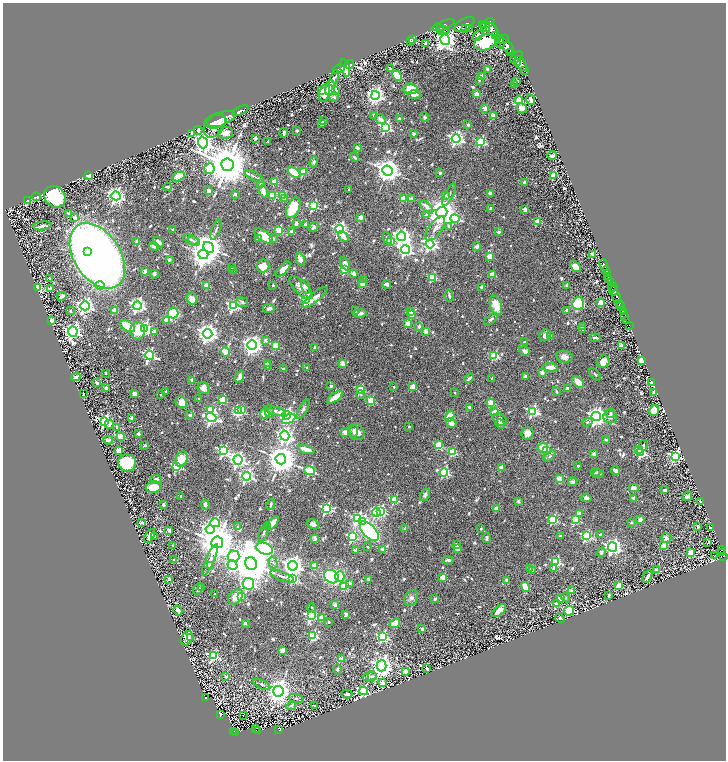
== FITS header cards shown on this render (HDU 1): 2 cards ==
NAXIS1  =                 1447
NAXIS2  =                 1516

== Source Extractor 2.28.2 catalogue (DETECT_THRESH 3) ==
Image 1447 x 1516 px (HDU 1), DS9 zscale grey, zoomed out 1/2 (1 PNG px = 2 x 2 image px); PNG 728 x 762 px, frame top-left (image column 2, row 1515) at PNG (3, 3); each listed source drawn as its Kron ellipse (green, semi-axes under 4 px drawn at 4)
Background 0.508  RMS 0.018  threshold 0.0536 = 3 sigma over >= 5 px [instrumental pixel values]
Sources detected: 1006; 70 cannot appear on this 1/2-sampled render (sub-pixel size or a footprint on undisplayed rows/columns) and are neither listed nor drawn; of the other 936, the 500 brightest by FLUX_AUTO listed and drawn (436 fainter detections omitted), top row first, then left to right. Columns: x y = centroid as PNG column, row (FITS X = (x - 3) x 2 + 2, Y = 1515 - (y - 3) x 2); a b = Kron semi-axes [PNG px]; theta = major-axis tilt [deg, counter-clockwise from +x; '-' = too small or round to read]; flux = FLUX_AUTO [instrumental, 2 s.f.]
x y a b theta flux
488 23 7 3 23 1800
443 25 12 3 20 1700
464 25 11 5 30 2400
482 25 4 3 - 410
486 27 5 2 - 610
469 28 4 2 - 280
441 29 4 2 - 520
466 29 3 3 - 450
492 29 8 5 -48 2200
443 30 6 4 8 750
446 30 3 2 - 200
478 36 6 3 44 15
496 36 2 1 - 78
503 39 6 3 20 1600
413 40 2 2 - 40
445 40 5 5 - 2500
411 42 3 2 - 7.4
485 42 12 7 18 210
500 42 7 2 -71 820
426 43 2 2 - 14
507 46 10 5 -47 2400
511 53 2 1 - 50
517 57 7 4 42 2400
518 62 3 2 - 460
350 64 4 3 - 7.6
521 64 8 4 -54 2300
345 68 9 4 -74 69
339 69 6 3 31 8.2
390 69 2 2 - 27
488 69 2 2 - 40
525 70 2 1 - 78
397 76 5 4 - 160
481 76 2 2 - 69
334 78 8 4 70 7.6
479 80 2 2 - 9.3
517 81 2 2 - 11
515 85 3 2 - 9.4
330 88 8 5 80 140
410 89 7 5 -3 52
322 91 4 3 - 43
335 91 3 3 - 22
324 93 9 5 77 45
476 94 4 4 - 17
375 95 4 4 - 1600
414 95 6 3 3 15
334 97 5 4 - 8.2
519 100 4 3 - 130
531 100 5 3 - 15
522 108 5 5 - 18
485 109 2 2 - 68
240 111 9 3 26 11
374 115 2 2 - 21
493 116 3 2 - 74
425 117 5 4 - 6.9
221 119 14 6 20 43
380 119 6 4 -39 18
399 119 3 3 - 9.3
323 121 4 3 - 8.8
215 122 11 6 10 29
321 124 4 3 - 13
215 125 14 9 53 43
468 125 2 2 - 21
385 127 4 4 - 620
198 130 4 3 - 11
297 131 2 2 - 20
226 133 7 5 8 27
284 133 5 2 - 8.5
192 134 3 2 - 19
413 134 2 2 - 29
255 138 2 2 - 26
456 139 4 4 - 1200
268 141 2 2 - 6.7
481 142 3 3 - 320
203 143 5 5 - 2500
357 148 2 2 - 32
552 155 4 3 - 16
355 157 4 3 - 8.2
314 162 5 4 - 11
227 165 6 6 - 20000
209 169 5 5 - 240
387 171 5 5 - 3800
304 172 3 3 - 140
294 173 7 3 -37 180
440 173 2 2 - 22
554 175 3 3 - 170
88 176 3 2 - 15
179 176 6 4 28 61
254 176 10 3 -26 8.7
275 182 3 3 - 94
261 183 2 2 - 16
524 183 2 2 - 35
167 187 4 2 - 7.2
349 190 2 2 - 7.2
209 191 4 3 - 19
263 192 6 3 -73 47
490 193 2 2 - 22
235 194 3 3 - 7.5
272 195 4 3 - 110
283 195 3 3 - 90
446 195 3 2 - 13
449 195 12 4 65 12
116 196 4 4 - 1600
36 197 4 2 - 15
55 197 11 10 - 270
285 198 2 2 - 38
403 199 3 3 - 120
411 199 3 2 - 24
27 201 2 2 - 11
313 206 4 3 - 370
426 207 8 3 -45 27
293 208 11 6 65 150
491 209 3 2 - 13
525 210 2 2 - 60
442 212 5 5 - 6600
69 214 2 2 - 33
426 215 3 3 - 9.9
75 218 2 2 - 32
361 218 2 2 - 74
455 218 5 3 - 150
538 221 2 2 - 68
296 223 2 2 - 38
305 225 2 2 - 35
42 226 9 3 7 10
449 226 4 4 - 8.2
314 227 5 4 - 13
173 229 2 2 - 6
340 229 4 4 - 940
435 229 14 6 53 23
216 230 11 3 68 7.8
279 230 3 3 - 170
292 232 2 2 - 49
498 232 3 3 - 11
263 236 11 5 -34 100
402 236 5 4 - 1300
343 237 6 3 -44 30
387 238 6 4 -62 9.7
259 239 3 3 - 7.9
273 239 2 2 - 13
191 240 8 4 -23 9
137 241 2 2 - 19
194 241 6 4 -28 9.1
159 242 6 3 -44 14
390 242 3 3 - 99
430 244 4 4 - 1100
154 246 5 3 - 8.8
208 247 6 4 -42 5000
476 247 2 2 - 49
405 250 4 4 - 1000
88 251 3 3 - 250
203 254 5 4 - 3500
593 254 3 3 - 61
97 256 36 23 -57 7200
490 256 3 3 - 98
169 260 3 3 - 12
301 260 7 3 -65 26
345 264 7 4 -59 29
604 265 6 2 -68 1200
263 266 6 6 - 52
231 267 2 2 - 6.6
575 267 6 4 -49 35
283 269 10 4 44 31
345 270 4 3 - 220
145 271 2 2 - 40
234 271 2 2 - 6.5
606 271 5 2 - 910
154 274 4 3 - 9.1
354 274 3 2 - 50
492 275 3 3 - 96
432 277 4 3 - 210
608 277 4 2 - 170
49 279 4 3 - 8.3
364 280 3 2 - 7.9
609 280 3 2 - 130
362 283 2 2 - 79
611 283 3 3 - 560
386 284 4 3 - 8.3
206 285 3 3 - 91
273 285 2 2 - 10
566 285 2 2 - 27
100 286 4 4 - 120
305 287 7 4 -77 14
481 287 2 2 - 25
613 287 5 1 - 82
37 288 3 3 - 370
301 288 15 6 -44 32
50 289 3 3 - 20
614 291 5 3 - 670
449 295 6 2 -76 7.4
62 296 5 3 - 16
315 297 15 4 39 40
617 297 7 3 -73 1300
192 299 6 5 - 27
306 300 3 3 - 410
242 302 6 5 - 8
601 303 3 3 - 88
619 303 2 1 - 430
578 304 6 5 - 240
496 305 10 6 -73 68
85 306 4 4 - 1500
137 306 4 4 - 1100
233 306 4 4 - 670
621 307 4 2 - 740
269 308 6 4 11 12
566 310 2 2 - 12
71 311 2 2 - 8.9
114 311 3 3 - 52
355 311 2 2 - 15
410 311 3 3 - 11
623 311 2 1 - 17
173 313 5 5 - 250
360 313 6 3 8 15
412 315 3 2 - 100
625 316 2 2 - 130
491 319 8 3 41 8.4
167 320 3 3 - 74
51 321 4 2 - 32
627 321 2 1 - 7.2
408 324 3 2 - 78
629 325 2 1 - 14
127 326 8 5 -29 86
419 327 2 2 - 34
582 327 2 2 - 29
144 328 4 3 - 840
583 329 2 2 - 9.8
138 331 8 7 - 110
155 331 4 2 - 38
426 331 3 2 - 51
73 332 5 4 - 1300
207 334 5 4 - 2600
545 335 6 5 - 16
551 336 2 2 - 22
595 338 5 3 - 6.3
265 340 2 2 - 32
524 342 2 2 - 7.9
252 345 5 4 - 2300
275 345 3 3 - 140
621 345 2 2 - 74
315 347 3 3 - 11
525 351 5 4 - 16
226 352 4 3 - 120
149 355 4 4 - 570
494 356 3 3 - 240
564 357 8 6 -9 24
641 361 3 3 - 190
603 362 6 6 - 34
267 363 3 3 - 15
342 363 2 2 - 65
267 366 2 2 - 15
307 367 2 2 - 6.4
550 367 7 4 -4 34
283 369 2 2 - 17
106 373 2 2 - 13
542 373 2 2 - 48
595 374 7 3 -47 6.4
240 376 6 4 70 20
525 376 2 2 - 38
76 377 5 2 - 11
469 378 5 2 - 12
492 378 2 2 - 26
192 380 2 2 - 48
578 382 7 4 -40 37
97 383 2 2 - 27
651 383 2 2 - 16
331 386 2 2 - 18
106 387 3 2 - 12
394 387 2 2 - 9.2
412 387 3 2 - 76
203 388 6 5 - 24
567 388 2 2 - 25
360 390 3 3 - 190
166 391 2 2 - 8.5
556 392 4 3 - 6.3
455 393 2 2 - 6.4
654 393 4 3 - 18
83 394 2 2 - 6.6
134 394 3 3 - 26
161 395 2 2 - 6.3
361 395 5 3 - 7.6
335 397 9 3 35 52
199 399 2 2 - 15
223 400 3 3 - 150
371 401 3 3 - 150
181 402 6 5 - 34
490 403 3 2 - 94
469 407 2 2 - 15
303 409 11 3 61 10
210 410 3 3 - 110
242 410 4 3 - 110
239 411 4 4 - 330
275 411 11 3 -18 24
533 411 4 4 - 570
654 411 5 4 - 78
494 412 4 3 - 38
270 413 5 4 - 7.5
611 413 5 3 - 7.5
265 414 5 5 - 44
190 415 2 2 - 26
286 415 4 3 - 1200
450 416 5 3 - 88
596 416 4 4 - 2300
610 417 7 6 - 18
132 418 2 2 - 41
211 418 5 4 - 1100
289 419 7 3 29 160
500 419 7 5 -38 11
105 421 4 3 - 620
587 422 5 4 - 7
451 423 5 4 - 27
109 424 4 4 - 20
500 424 5 3 - 15
409 426 2 2 - 11
117 427 2 2 - 27
354 431 6 4 85 13
345 432 2 2 - 71
356 432 8 7 - 31
527 433 6 6 - 22
138 434 3 2 - 10
285 436 5 4 - 1400
120 437 3 2 - 97
108 440 5 2 - 7.6
606 440 3 2 - 6.2
145 445 2 2 - 16
439 445 3 3 - 130
643 445 5 2 - 9.1
543 448 5 5 - 60
306 449 8 3 -16 56
639 449 4 3 - 36
119 450 3 3 - 35
546 450 3 3 - 130
224 451 4 4 - 470
452 452 3 3 - 190
641 453 3 3 - 360
593 454 2 2 - 38
550 456 7 3 39 6.9
675 456 4 4 - 630
181 459 8 5 65 110
281 459 5 5 - 6800
238 460 5 4 - 1500
127 463 9 8 - 200
177 466 3 3 - 340
578 466 2 2 - 10
502 468 2 2 - 79
309 470 5 3 - 370
615 470 4 3 - 14
444 472 4 3 - 400
596 472 5 3 - 7.8
598 474 5 3 - 10
247 476 4 4 - 800
156 479 6 3 -7 10
559 479 4 3 - 78
573 482 5 4 - 8
153 487 8 5 11 81
634 488 5 4 - 14
665 490 3 2 - 10
425 495 6 4 61 12
181 496 2 2 - 14
687 496 5 3 - 12
586 498 5 3 - 21
634 498 4 3 - 15
395 499 3 3 - 200
518 501 2 2 - 18
700 501 3 2 - 6.6
163 504 2 2 - 30
271 504 5 2 - 7.9
205 505 5 3 - 12
326 508 4 4 - 530
497 508 2 2 - 64
380 511 4 3 - 410
376 512 4 3 - 300
579 514 3 2 - 54
357 519 3 3 - 450
640 519 3 2 - 27
553 520 3 3 - 300
575 520 3 3 - 210
142 522 2 2 - 38
362 522 3 3 - 510
631 522 2 2 - 13
215 523 5 4 - 430
272 523 8 3 48 48
313 524 6 4 -29 11
267 526 3 2 - 6
698 526 2 2 - 22
238 527 3 2 - 7.5
405 528 2 2 - 27
710 528 3 3 - 8.8
481 529 2 2 - 9.2
169 530 4 3 - 7
210 530 4 4 - 1200
369 531 12 6 -46 810
264 533 9 3 68 7
600 534 2 2 - 23
150 536 7 3 59 23
155 536 2 2 - 13
560 536 2 2 - 12
586 536 4 3 - 380
352 537 4 3 - 340
315 538 2 2 - 45
487 538 5 3 - 9.1
666 538 5 5 - 16
217 542 6 6 - 11000
708 543 2 1 - 41
456 544 3 2 - 12
173 545 2 2 - 7.6
664 545 2 2 - 58
368 547 2 2 - 6.6
613 547 5 4 - 1300
457 548 2 2 - 76
264 549 8 5 -20 1200
383 549 2 2 - 48
721 549 3 3 - 130
356 551 2 2 - 43
601 552 5 4 - 9.5
722 552 4 2 - 190
691 553 3 3 - 130
715 555 2 1 - 11
234 556 6 6 - 450
724 556 4 2 - 130
174 560 2 2 - 23
210 560 17 4 66 24
448 560 5 3 - 10
556 562 3 3 - 360
251 563 6 6 - 19000
273 563 6 3 -73 7.5
233 565 5 4 - 360
314 565 2 2 - 83
210 566 2 2 - 31
293 566 5 4 - 2900
554 568 3 2 - 18
529 569 2 2 - 14
532 570 2 2 - 12
657 570 2 2 - 57
282 576 13 3 -20 11
340 576 5 4 - 69
647 576 7 2 63 18
332 577 8 6 -31 350
443 578 3 2 - 99
169 579 2 2 - 33
293 579 4 3 - 220
369 579 2 2 - 44
507 580 3 3 - 12
349 583 3 2 - 7.9
248 584 6 5 - 720
343 586 3 3 - 97
619 586 3 2 - 110
526 587 5 3 - 120
201 588 4 3 - 9.2
198 589 6 3 60 8.6
571 591 2 2 - 57
215 594 2 2 - 7.2
609 595 3 2 - 7.2
241 596 3 3 - 150
236 597 8 6 46 49
411 598 8 6 63 16
561 598 3 3 - 110
566 598 5 4 - 6.5
435 599 2 2 - 21
556 603 3 2 - 24
335 605 2 2 - 57
312 608 5 2 - 6.4
178 610 5 3 - 16
499 611 8 4 40 22
569 611 5 5 - 160
346 614 2 2 - 54
311 616 4 3 - 510
322 618 3 3 - 88
560 618 5 3 - 6.9
329 622 2 2 - 7.1
245 623 2 2 - 26
395 623 6 3 36 57
422 629 2 2 - 25
313 636 3 3 - 290
190 637 4 3 - 9.6
382 637 4 4 - 500
187 638 7 5 67 27
282 650 3 3 - 22
213 656 4 4 - 370
342 659 2 2 - 47
381 666 5 5 - 2500
427 668 3 2 - 33
337 670 5 3 - 8.2
405 672 3 2 - 71
372 676 5 4 - 7.6
226 677 2 2 - 20
370 677 7 4 17 12
382 683 3 3 - 79
262 685 9 4 -26 7.8
278 691 5 5 - 3700
364 691 4 4 - 480
347 694 5 2 - 9.5
205 697 3 3 - 72
296 699 8 4 -14 6.8
291 706 5 4 - 9
314 706 2 2 - 10
220 715 4 2 - 110
243 716 2 1 - 32
256 729 2 1 - 20
279 729 4 2 - 75
258 730 3 1 - 16
234 731 3 1 - 51
236 732 3 2 - 15
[436 fainter detections neither listed nor drawn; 70 sub-pixel or undisplayed-footprint detections neither listed nor drawn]